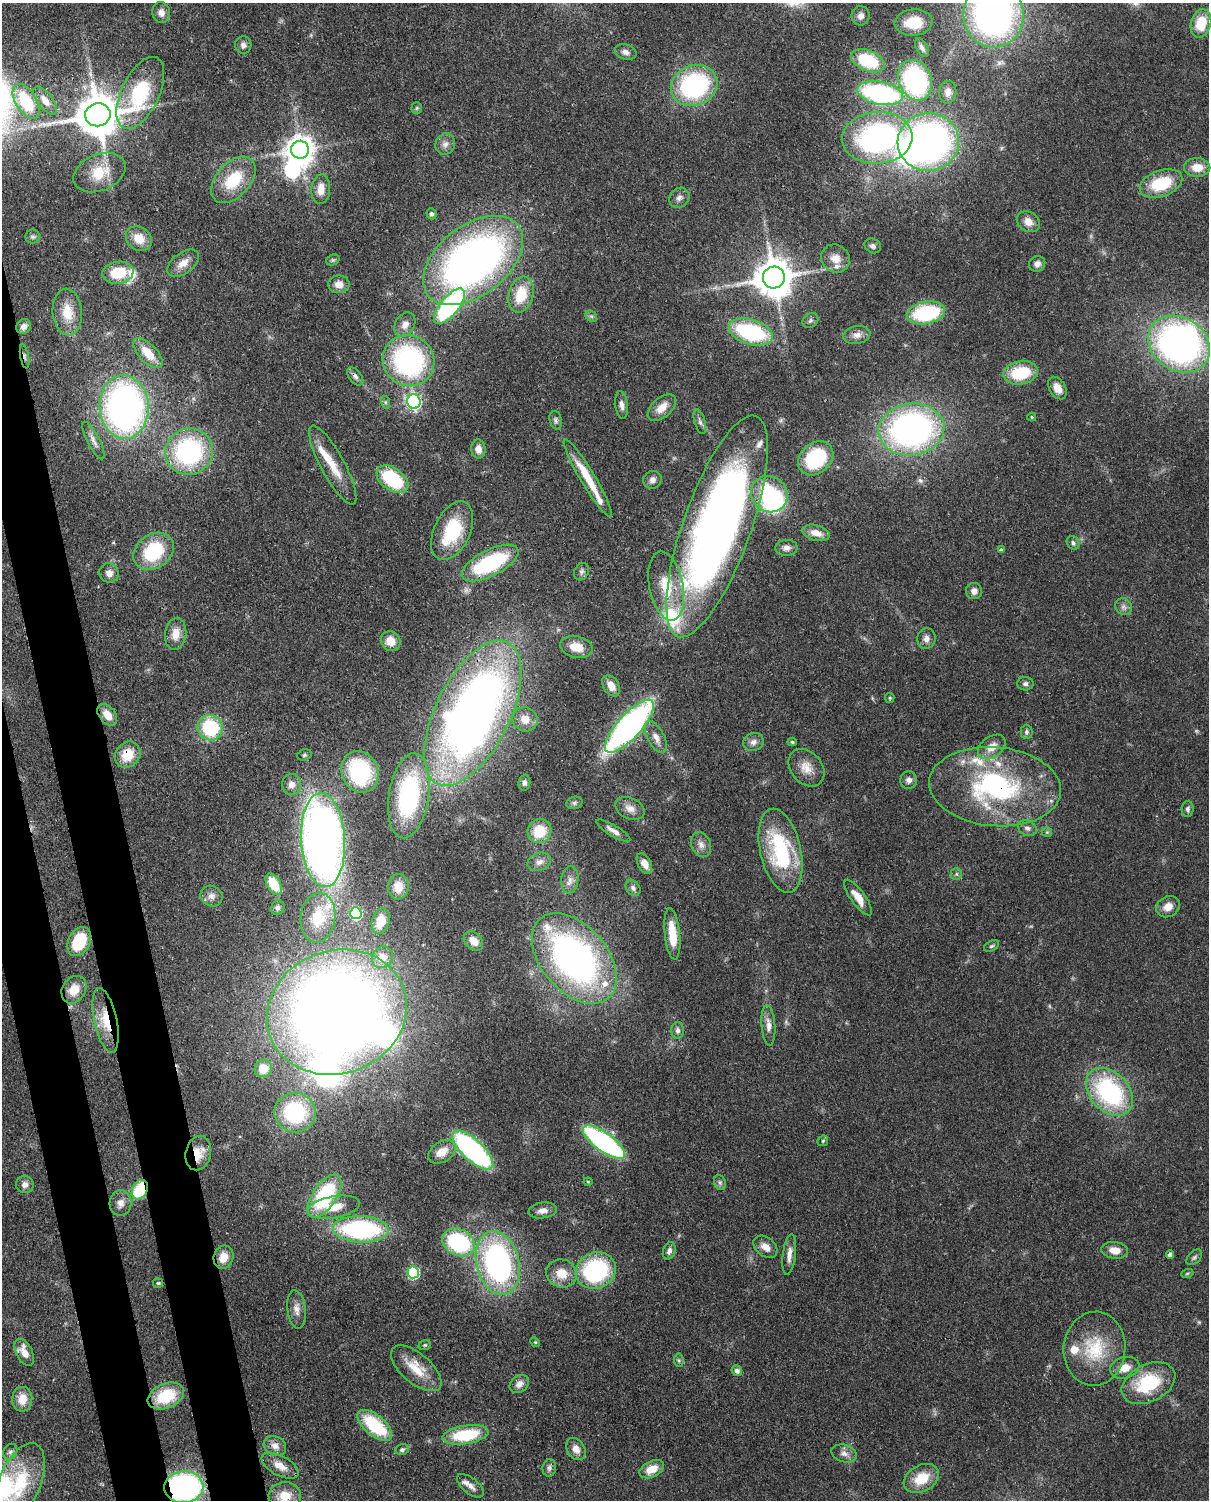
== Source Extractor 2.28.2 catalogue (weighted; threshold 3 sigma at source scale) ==
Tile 7 of 4 x 3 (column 3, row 2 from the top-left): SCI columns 2503-3709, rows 1651-3148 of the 5005 x 4911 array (HDU 1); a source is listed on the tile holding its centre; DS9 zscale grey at full resolution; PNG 1211 x 1502 px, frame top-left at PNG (2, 3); each listed source drawn as its Kron ellipse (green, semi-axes under 4 px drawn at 4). Shown black and unused: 6% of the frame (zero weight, under 3 of 4 exposures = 7% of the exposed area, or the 3 px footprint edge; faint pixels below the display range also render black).
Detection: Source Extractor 2.28.2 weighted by HDU 2 'WHT'; one run over the whole footprint, this tile lists its part. Background 0.105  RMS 0.0041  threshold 0.0186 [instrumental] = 3 sigma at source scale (4.5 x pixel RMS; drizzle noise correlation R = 1.50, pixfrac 1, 0.05/0.05 arcsec/px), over >= 5 px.
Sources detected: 232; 1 too faint to see at this stretch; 8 inside a brighter object's white glare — neither listed nor drawn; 14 inside a brighter listed object's ellipse — not listed separately; the other 209 listed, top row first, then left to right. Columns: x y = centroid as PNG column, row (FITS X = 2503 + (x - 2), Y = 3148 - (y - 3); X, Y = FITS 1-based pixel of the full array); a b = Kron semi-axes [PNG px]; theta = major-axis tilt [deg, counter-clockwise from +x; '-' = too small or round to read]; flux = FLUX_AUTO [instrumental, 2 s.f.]
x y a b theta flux
161 13 10 9 - 2.7
993 14 33 30 -86 170
860 16 9 9 - 2.4
914 22 19 13 5 13
1201 23 14 10 75 12
243 45 9 8 - 1.8
922 48 10 5 -60 1.5
626 52 11 7 -18 2.1
868 61 17 10 -22 18
915 80 21 16 -67 53
694 85 24 20 23 61
948 92 11 8 85 2.3
140 93 39 19 64 40
880 93 23 11 -11 66
26 101 19 10 -58 21
45 101 16 7 -53 3.4
417 108 6 5 - 0.59
98 115 12 11 - 1700
877 138 35 26 3 110
928 142 31 29 8 180
445 144 11 9 64 2.5
300 150 9 9 - 560
1197 167 13 9 -1 6.1
99 173 27 18 23 12
233 180 27 17 49 17
1161 183 22 13 19 19
321 189 15 9 86 4.5
679 198 11 9 45 2.2
431 214 5 5 - 1.2
1028 222 12 9 -34 3.8
33 237 7 7 - 1
139 238 14 11 -37 6.7
873 246 8 7 - 1.3
835 258 15 13 -34 4.8
333 260 7 5 20 0.74
473 260 57 35 38 230
183 263 18 10 36 4.6
1037 264 8 7 - 2.4
118 273 15 11 9 14
774 278 11 11 - 1200
339 284 10 9 - 3.6
521 295 18 12 74 13
449 306 21 9 51 66
67 312 23 14 -85 9.9
926 313 19 11 10 36
591 316 6 5 - 0.86
810 321 8 6 39 1.2
405 325 13 9 60 3.3
24 326 8 7 - 2.1
751 332 23 12 -17 46
857 335 14 9 10 3
1179 344 33 26 -33 160
148 353 19 9 -46 9.1
25 356 12 4 -79 1.1
409 361 26 25 - 75
1020 373 17 11 11 20
355 376 10 6 -52 1.6
1057 388 12 8 -60 3.9
414 401 7 6 - 93
385 402 6 4 -72 0.62
622 405 14 6 -83 2.1
124 407 32 24 -87 170
662 407 17 10 42 5.5
1032 417 4 4 - 0.49
556 420 9 6 -77 1.1
700 422 13 5 -74 1.5
911 429 33 26 7 140
93 441 21 6 -63 2.5
478 449 9 7 -82 3.2
189 452 24 23 - 61
816 458 19 15 41 29
333 465 44 12 -62 11
588 478 45 7 -59 13
392 479 18 11 -36 27
652 480 9 8 - 2.1
769 494 19 17 -40 43
717 526 117 34 70 330
452 531 31 18 65 24
816 533 14 7 -15 4.5
1073 543 7 6 - 1.3
787 548 11 8 1 2.1
1001 550 4 3 - 0.58
154 551 22 16 37 26
490 563 31 13 27 38
582 572 9 7 64 1.3
109 573 10 9 - 2.8
666 586 35 17 -79 14
974 591 8 8 - 2.2
1124 607 9 8 - 1.8
176 634 16 10 83 5.2
926 639 10 9 - 2.4
391 641 10 9 - 5.5
576 647 16 10 -11 6.8
1025 684 8 7 - 1.3
611 686 11 7 -58 3.9
890 698 5 4 - 0.51
473 713 79 37 63 350
107 715 12 8 -51 4.9
525 719 13 12 - 5.5
629 726 34 12 48 140
210 728 13 12 - 29
1026 732 7 6 - 1.1
656 737 17 8 -62 3.6
753 742 10 9 - 2.2
792 742 4 4 - 0.65
992 747 15 10 36 5
128 755 14 12 49 9.3
304 755 7 5 16 0.8
806 768 21 15 -50 6.1
360 772 21 18 -67 37
909 780 9 8 - 1.8
524 783 8 6 83 1.3
292 784 10 9 - 3.6
995 787 66 39 -5 78
409 796 43 20 81 54
574 803 8 6 14 1.1
630 808 15 10 -24 3.6
1188 809 8 6 87 1.1
1027 828 10 7 -24 1.6
539 831 12 11 - 12
613 831 19 5 -31 2.6
1047 832 5 5 - 0.61
323 840 47 22 -87 320
701 845 13 9 -65 2.9
781 851 43 20 -77 42
539 862 12 9 18 2.6
644 863 11 6 -62 4.2
956 874 6 5 - 0.88
570 880 14 8 83 2.9
274 884 11 6 -60 11
398 887 13 10 82 5.7
633 888 9 6 -53 1.6
212 896 11 10 - 2.7
858 898 21 7 -54 6.4
1168 907 12 10 29 4
278 908 8 6 63 1.1
356 913 6 6 - 39
318 918 25 17 83 12
381 921 13 8 75 5.7
672 934 26 7 -84 10
79 941 15 10 64 18
473 941 11 8 -43 4.5
991 946 8 5 27 0.79
382 957 11 10 - 5
574 958 52 33 -49 170
74 990 14 11 57 7.2
337 1012 71 61 21 590
106 1020 33 11 -78 12
768 1025 20 7 -86 3.2
678 1030 8 6 -90 1.5
263 1068 9 8 - 7
1109 1092 27 19 -46 58
295 1112 20 20 - 38
823 1141 6 5 - 0.61
604 1142 25 9 -36 87
473 1150 26 10 -43 85
442 1152 15 10 33 6.1
198 1153 17 12 76 7
588 1182 4 4 - 0.41
720 1182 7 5 -70 1
25 1184 9 8 - 2.2
140 1190 10 7 61 21
324 1196 25 11 56 38
120 1203 13 11 86 3.2
334 1207 26 11 10 8.8
543 1210 14 8 8 2.8
361 1229 28 13 -2 69
458 1242 17 13 -28 45
765 1247 13 9 -40 3.8
1115 1250 13 8 -6 4.7
669 1251 9 6 71 1.8
1170 1254 4 4 - 1.9
789 1255 20 6 83 3.3
223 1257 12 10 73 5.6
1194 1257 9 5 45 1.1
498 1263 32 21 -76 100
596 1271 20 18 22 48
413 1272 6 5 - 44
562 1273 15 14 - 7.5
1187 1274 6 4 20 0.55
158 1283 5 4 - 0.53
297 1309 19 9 -83 3.6
535 1342 5 4 - 0.47
425 1345 6 5 - 0.62
1094 1349 37 31 84 23
24 1352 14 8 -63 5.2
679 1360 7 5 -83 0.77
416 1368 30 15 -41 10
1125 1368 15 10 15 5.3
737 1371 5 5 - 1.8
1148 1383 28 18 26 25
519 1384 10 8 36 2.6
166 1396 19 12 23 18
22 1399 12 10 85 5.9
375 1425 21 10 -40 25
465 1435 23 9 9 25
275 1446 12 9 -28 3.2
576 1449 12 8 -58 3.4
402 1450 7 5 21 1.3
10 1452 8 6 56 1.3
844 1453 13 8 -18 2.6
280 1466 20 9 -28 5.3
549 1468 9 7 81 1.3
652 1469 13 8 26 6.4
921 1478 19 13 29 11
20 1483 42 20 68 22
470 1486 16 7 -39 3
184 1487 19 16 1 85
285 1496 16 13 3 7.6
Overlapping masked pixels (flux is a lower limit): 12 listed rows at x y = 98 115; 473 260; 25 356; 355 376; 717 526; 473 713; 128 755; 995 787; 106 1020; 198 1153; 140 1190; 184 1487
Isophote crosses this tile's border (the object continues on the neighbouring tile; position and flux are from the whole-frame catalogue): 2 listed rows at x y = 993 14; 184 1487